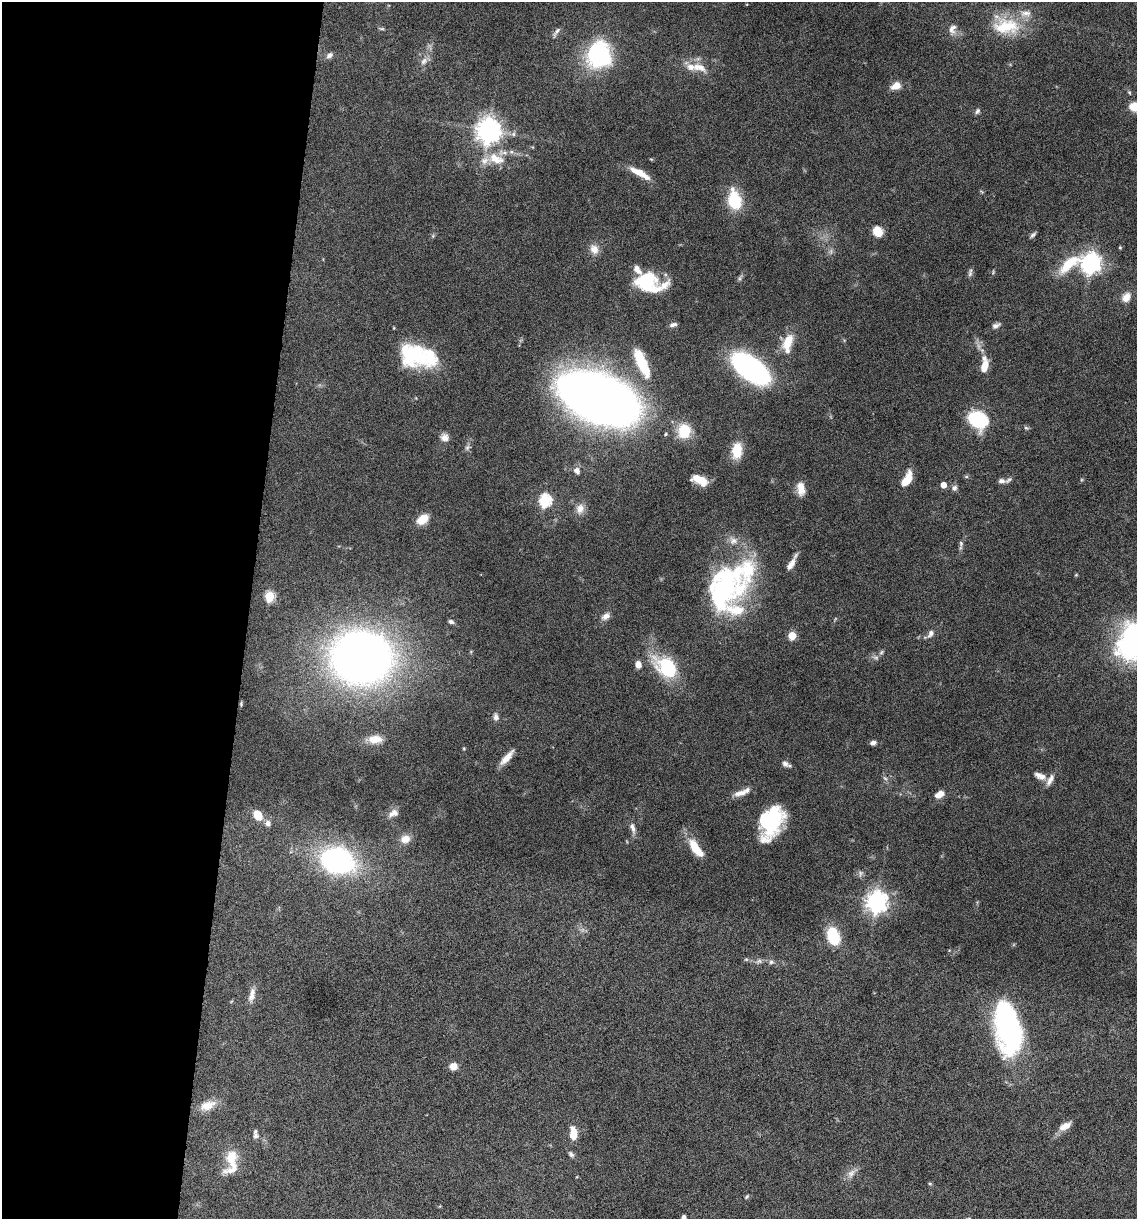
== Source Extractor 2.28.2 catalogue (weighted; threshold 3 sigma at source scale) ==
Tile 5 of 4 x 4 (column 1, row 2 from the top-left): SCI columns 236-1370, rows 2435-3651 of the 4893 x 4871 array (HDU 1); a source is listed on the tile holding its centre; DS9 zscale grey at full resolution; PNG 1139 x 1221 px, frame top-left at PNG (2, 2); no overlay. Shown black and unused: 22% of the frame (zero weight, under 10 of 20 exposures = <1% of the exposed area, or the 3 px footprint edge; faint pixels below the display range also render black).
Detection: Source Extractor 2.28.2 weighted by HDU 2 'WHT'; one run over the whole footprint, this tile lists its part. Background 0.0424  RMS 0.0026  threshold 0.0105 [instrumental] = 3 sigma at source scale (4.09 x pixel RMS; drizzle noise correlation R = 1.36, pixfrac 0.8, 0.05/0.05 arcsec/px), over >= 5 px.
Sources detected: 122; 3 too faint to see at this stretch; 7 inside a brighter object's white glare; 1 long thin detection or spike segment (spike, bleed or trail) — not listed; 15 inside a brighter listed object's ellipse — not listed separately; the other 96 listed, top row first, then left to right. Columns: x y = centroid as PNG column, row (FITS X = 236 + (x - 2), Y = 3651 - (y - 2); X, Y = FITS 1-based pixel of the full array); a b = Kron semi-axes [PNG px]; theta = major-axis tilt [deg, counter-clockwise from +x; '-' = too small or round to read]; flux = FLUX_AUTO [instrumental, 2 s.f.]
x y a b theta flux
1006 26 38 23 -7 11
952 29 14 10 79 1.7
329 55 10 7 34 0.87
599 55 20 18 80 32
424 61 12 7 46 1.2
699 67 24 11 -19 3.3
896 86 12 8 22 2.1
1134 107 9 7 0 4.9
977 111 7 6 - 0.59
488 130 8 8 - 240
496 159 26 14 -18 5.2
640 173 26 7 -29 3.6
734 200 26 16 -78 7.9
878 232 9 7 -59 5.2
1033 235 9 4 44 0.53
1120 247 4 4 - 0.27
594 249 13 10 -60 2
1091 262 7 6 - 110
1069 263 49 17 24 9.4
970 273 11 5 78 0.66
740 278 7 4 72 0.42
648 282 25 16 -15 18
1126 297 13 10 50 2.3
673 325 9 5 14 0.78
996 325 11 6 23 0.84
788 343 24 11 76 4.8
415 355 38 21 -20 20
642 364 34 12 -64 8.1
984 367 12 6 72 3.2
750 368 31 15 -37 61
599 399 51 28 -22 330
978 419 15 11 -31 22
1026 428 6 5 - 0.38
684 431 18 15 87 5.6
445 437 11 10 - 1.4
737 451 16 10 84 5.7
577 471 8 7 - 1.1
966 477 6 4 0 0.32
907 479 17 8 62 4
700 480 16 8 -23 4.4
1001 481 10 6 -1 0.81
943 485 4 4 - 2.5
801 488 16 8 -83 2.7
954 488 8 6 47 0.73
545 500 6 6 - 28
580 509 14 11 76 1.9
423 519 12 9 36 3.7
961 543 9 5 -81 0.58
791 564 17 7 57 1.8
724 586 47 46 - 40
269 596 5 5 - 15
606 616 12 8 37 1.3
451 622 6 5 - 0.64
931 634 11 7 57 1.1
792 636 5 5 - 7.4
1133 642 48 36 85 36
881 652 7 5 67 0.45
361 657 34 30 -3 250
876 657 9 4 -8 0.56
669 672 45 21 -32 11
241 704 5 4 - 0.26
496 717 9 7 -82 0.86
375 739 19 10 0 3.3
873 743 6 5 - 0.9
464 748 5 3 - 0.22
507 758 20 6 48 2.3
785 764 9 7 -30 0.93
1040 776 16 8 -26 1.8
885 778 8 4 -36 0.46
741 793 19 8 14 1.9
939 794 10 6 31 2.2
393 813 14 8 23 1.6
258 815 9 7 -56 4.3
772 820 34 16 69 17
268 823 7 7 - 1.1
633 828 15 6 -74 1.2
405 839 13 11 20 2.1
696 848 22 8 -54 5.7
337 860 28 21 -12 50
877 902 8 7 - 160
833 936 20 13 -71 7.7
759 961 8 6 16 0.69
771 962 7 6 - 0.57
252 992 15 8 63 1.6
1008 1028 46 22 -78 58
453 1066 7 7 - 2.2
207 1105 23 11 21 3.2
1065 1126 16 8 28 2.2
573 1133 15 8 -89 3.4
255 1136 9 8 - 0.88
571 1154 10 6 -46 0.65
231 1158 24 15 -83 5.1
851 1173 14 9 51 1.6
930 1184 5 3 - 0.26
746 1197 7 4 49 0.32
684 1217 4 4 - 0.86
Isophote crosses this tile's border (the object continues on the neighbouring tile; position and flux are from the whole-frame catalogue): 3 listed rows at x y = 1134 107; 1133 642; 684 1217